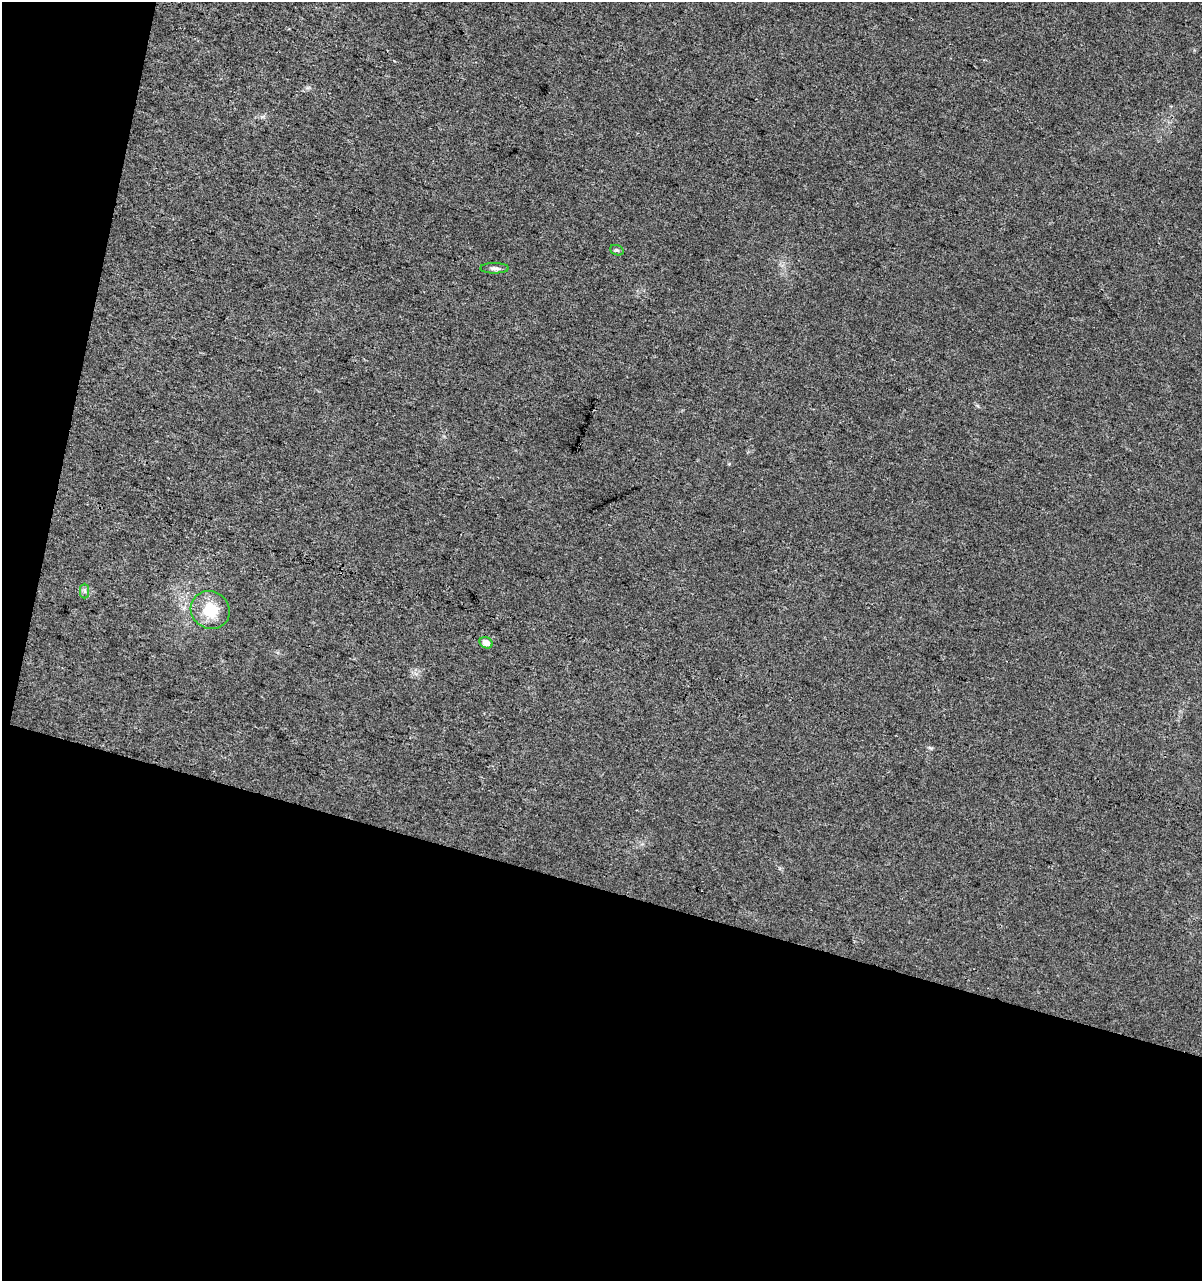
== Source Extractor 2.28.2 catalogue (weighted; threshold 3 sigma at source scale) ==
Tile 3 of 2 x 2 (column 1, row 2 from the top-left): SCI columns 129-1328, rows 1-1279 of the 2640 x 2558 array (HDU 1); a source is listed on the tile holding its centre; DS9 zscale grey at full resolution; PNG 1204 x 1283 px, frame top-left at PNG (2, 2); each listed source drawn as its Kron ellipse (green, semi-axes under 4 px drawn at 4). Shown black and unused: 34% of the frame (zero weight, under 3 of 4 exposures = <1% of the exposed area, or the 3 px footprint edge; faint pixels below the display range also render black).
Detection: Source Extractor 2.28.2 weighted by HDU 2 'WHT'; one run over the whole footprint, this tile lists its part. Background 0.0181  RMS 0.0043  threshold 0.0194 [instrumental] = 3 sigma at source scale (4.5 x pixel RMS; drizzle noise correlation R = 1.50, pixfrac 1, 0.0396/0.0396 arcsec/px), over >= 5 px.
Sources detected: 5; all 5 listed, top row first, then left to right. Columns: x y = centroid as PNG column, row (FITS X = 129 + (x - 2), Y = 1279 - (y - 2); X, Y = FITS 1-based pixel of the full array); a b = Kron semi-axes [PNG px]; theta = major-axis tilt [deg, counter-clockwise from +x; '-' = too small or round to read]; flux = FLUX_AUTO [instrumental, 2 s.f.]
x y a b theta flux
617 250 7 5 -20 0.78
494 268 14 5 0 1.5
85 591 7 4 90 0.97
210 610 20 18 -36 13
486 643 7 5 -30 3.6